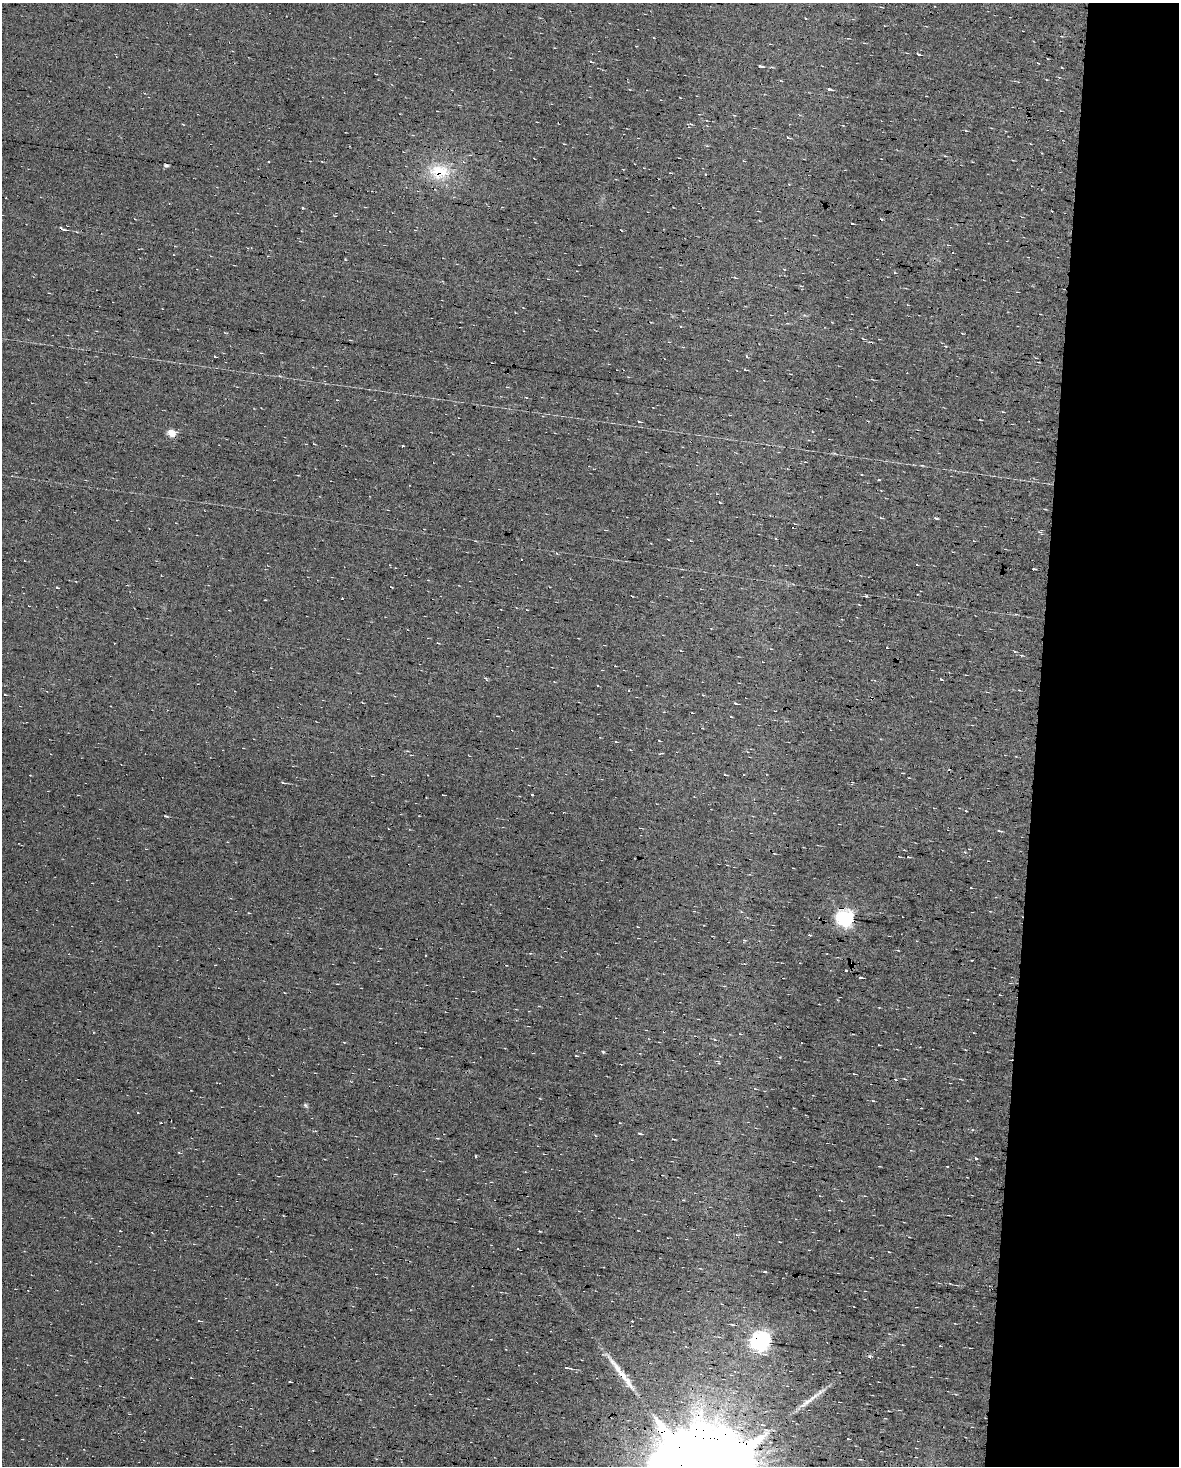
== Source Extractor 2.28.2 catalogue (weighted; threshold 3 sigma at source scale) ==
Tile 4 of 2 x 3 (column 2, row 2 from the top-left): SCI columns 1397-2573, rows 1465-2928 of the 2822 x 4392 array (HDU 1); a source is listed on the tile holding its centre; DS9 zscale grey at full resolution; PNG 1181 x 1468 px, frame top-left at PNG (2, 3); no overlay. Shown black and unused: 12% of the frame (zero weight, under 7 of 13 exposures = <1% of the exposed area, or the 3 px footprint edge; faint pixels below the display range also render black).
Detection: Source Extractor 2.28.2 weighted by HDU 2 'WHT'; one run over the whole footprint, this tile lists its part. Background 0.0194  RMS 0.007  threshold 0.0287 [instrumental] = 3 sigma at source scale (4.09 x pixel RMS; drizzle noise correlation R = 1.36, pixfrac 0.8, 0.0396/0.0396 arcsec/px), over >= 5 px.
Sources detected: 92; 25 cosmic-ray / hot-pixel residue — not listed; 2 inside a brighter listed object's ellipse — not listed separately; the other 65 listed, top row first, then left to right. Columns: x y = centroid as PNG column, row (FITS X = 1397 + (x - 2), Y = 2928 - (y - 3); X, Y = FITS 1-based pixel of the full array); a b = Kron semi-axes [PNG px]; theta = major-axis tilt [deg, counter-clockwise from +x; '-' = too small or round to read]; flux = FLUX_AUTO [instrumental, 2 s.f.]
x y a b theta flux
918 54 4 3 - 0.98
760 66 5 3 - 1.6
829 89 4 3 - 2
788 138 4 3 - 0.84
564 144 3 2 - 0.45
945 156 4 3 - 0.57
166 166 6 3 0 1.4
439 171 32 20 2 25
302 208 3 2 - 0.97
852 223 3 2 - 0.52
345 259 4 3 - 0.45
215 356 3 2 - 0.49
745 370 4 3 - 0.39
980 419 3 2 - 0.56
639 422 5 2 - 0.59
171 433 5 4 - 13
314 444 3 2 - 0.42
922 465 5 3 - 0.52
719 502 3 2 - 0.41
881 518 5 3 - 0.6
917 565 3 2 - 0.44
1033 569 3 2 - 1.2
57 587 4 2 - 0.43
866 596 3 3 - 0.66
1016 614 5 3 - 0.65
437 643 3 2 - 0.64
887 648 3 2 - 0.44
485 678 5 3 - 0.9
941 679 4 3 - 0.53
735 703 5 3 - 0.64
731 717 3 2 - 0.41
659 741 3 2 - 0.41
30 775 2 2 - 0.35
725 775 4 3 - 1
909 778 3 2 - 0.38
966 811 3 2 - 0.53
165 816 4 3 - 0.93
999 831 4 3 - 2.2
908 857 3 3 - 0.48
249 913 4 2 - 0.39
845 918 6 6 - 240
744 940 5 3 - 0.66
425 955 3 2 - 0.44
239 958 2 2 - 0.72
846 970 3 2 - 0.79
860 978 4 3 - 1.5
879 1045 3 2 - 0.42
603 1052 5 4 - 0.69
854 1074 3 2 - 0.4
305 1105 7 5 -28 1
640 1133 5 3 - 0.82
437 1138 4 3 - 0.54
673 1139 3 2 - 0.62
475 1156 3 2 - 0.92
975 1158 4 3 - 1
879 1166 3 2 - 0.57
909 1237 3 2 - 0.55
764 1271 5 2 - 0.77
199 1321 4 3 - 0.85
760 1341 9 7 47 310
940 1346 3 2 - 0.73
566 1368 4 3 - 6.4
840 1373 2 2 - 0.55
622 1375 17 8 -47 6.4
808 1401 38 5 37 6.9
Overlapping masked pixels (flux is a lower limit): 3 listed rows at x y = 439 171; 239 958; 760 1341
Unlisted compact peaks at least as high as the median listed source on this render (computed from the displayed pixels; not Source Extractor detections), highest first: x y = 282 782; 879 480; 780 1057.